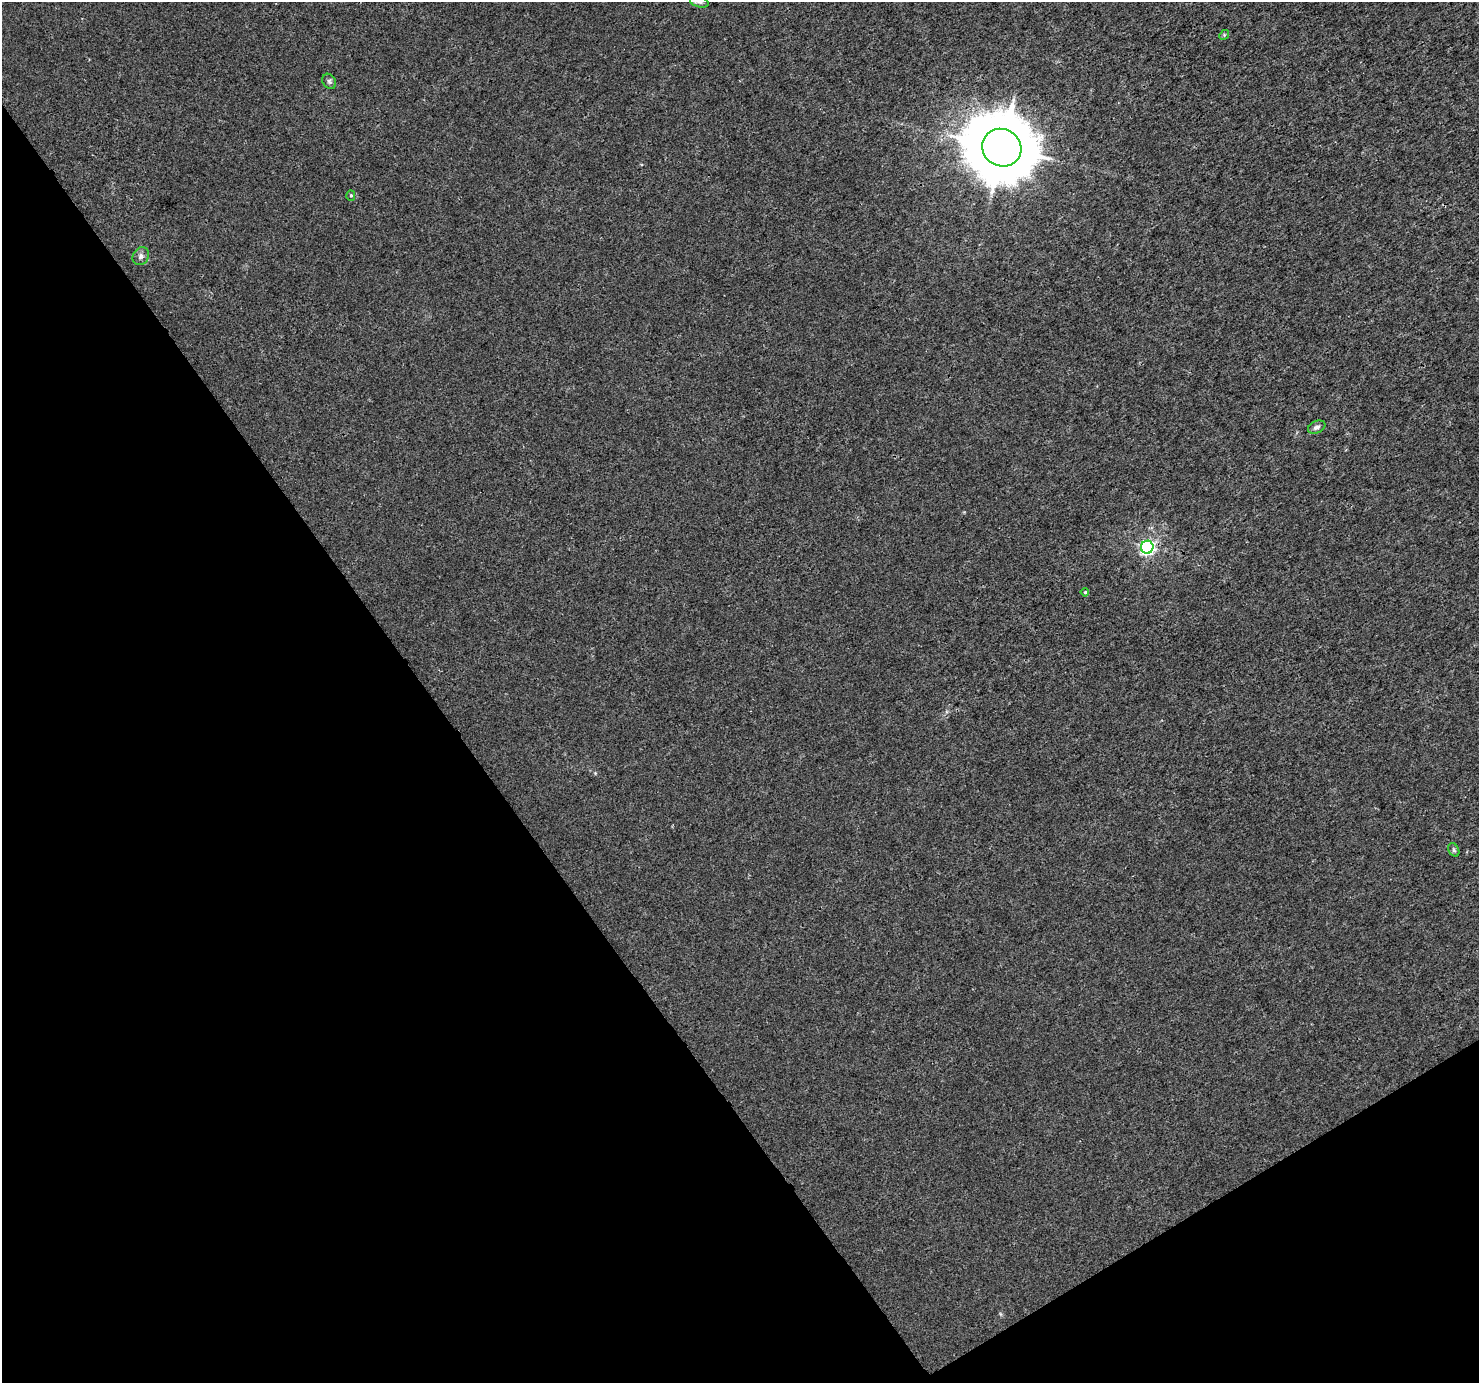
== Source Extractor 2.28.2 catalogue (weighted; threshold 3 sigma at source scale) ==
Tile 14 of 4 x 4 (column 2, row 4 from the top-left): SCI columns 1483-2959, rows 183-1563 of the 5914 x 5830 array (HDU 1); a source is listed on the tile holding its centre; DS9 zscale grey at full resolution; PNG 1481 x 1385 px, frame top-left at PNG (2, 2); each listed source drawn as its Kron ellipse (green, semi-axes under 4 px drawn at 4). Shown black and unused: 34% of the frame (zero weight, under 3 of 4 exposures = <1% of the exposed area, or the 3 px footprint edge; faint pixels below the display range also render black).
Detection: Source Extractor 2.28.2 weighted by HDU 2 'WHT'; one run over the whole footprint, this tile lists its part. Background 0.0011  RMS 0.002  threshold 0.00894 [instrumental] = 3 sigma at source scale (4.5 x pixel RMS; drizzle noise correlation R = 1.50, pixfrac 1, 0.0396/0.0396 arcsec/px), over >= 5 px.
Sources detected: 10; all 10 listed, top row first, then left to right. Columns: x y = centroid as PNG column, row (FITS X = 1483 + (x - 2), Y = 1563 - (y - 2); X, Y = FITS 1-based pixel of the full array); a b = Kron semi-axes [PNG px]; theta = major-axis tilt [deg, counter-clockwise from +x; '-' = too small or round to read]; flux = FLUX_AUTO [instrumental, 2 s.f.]
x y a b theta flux
699 2 9 5 -15 0.5
1224 35 5 4 - 0.25
329 81 8 6 -59 0.49
1002 148 20 18 -27 1600
351 195 5 4 - 0.32
141 256 9 7 60 0.75
1317 427 9 6 24 0.61
1147 547 6 6 - 51
1085 592 4 4 - 0.25
1454 850 7 5 -62 0.38
Isophote crosses this tile's border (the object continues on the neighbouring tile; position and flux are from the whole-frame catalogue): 1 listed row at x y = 699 2